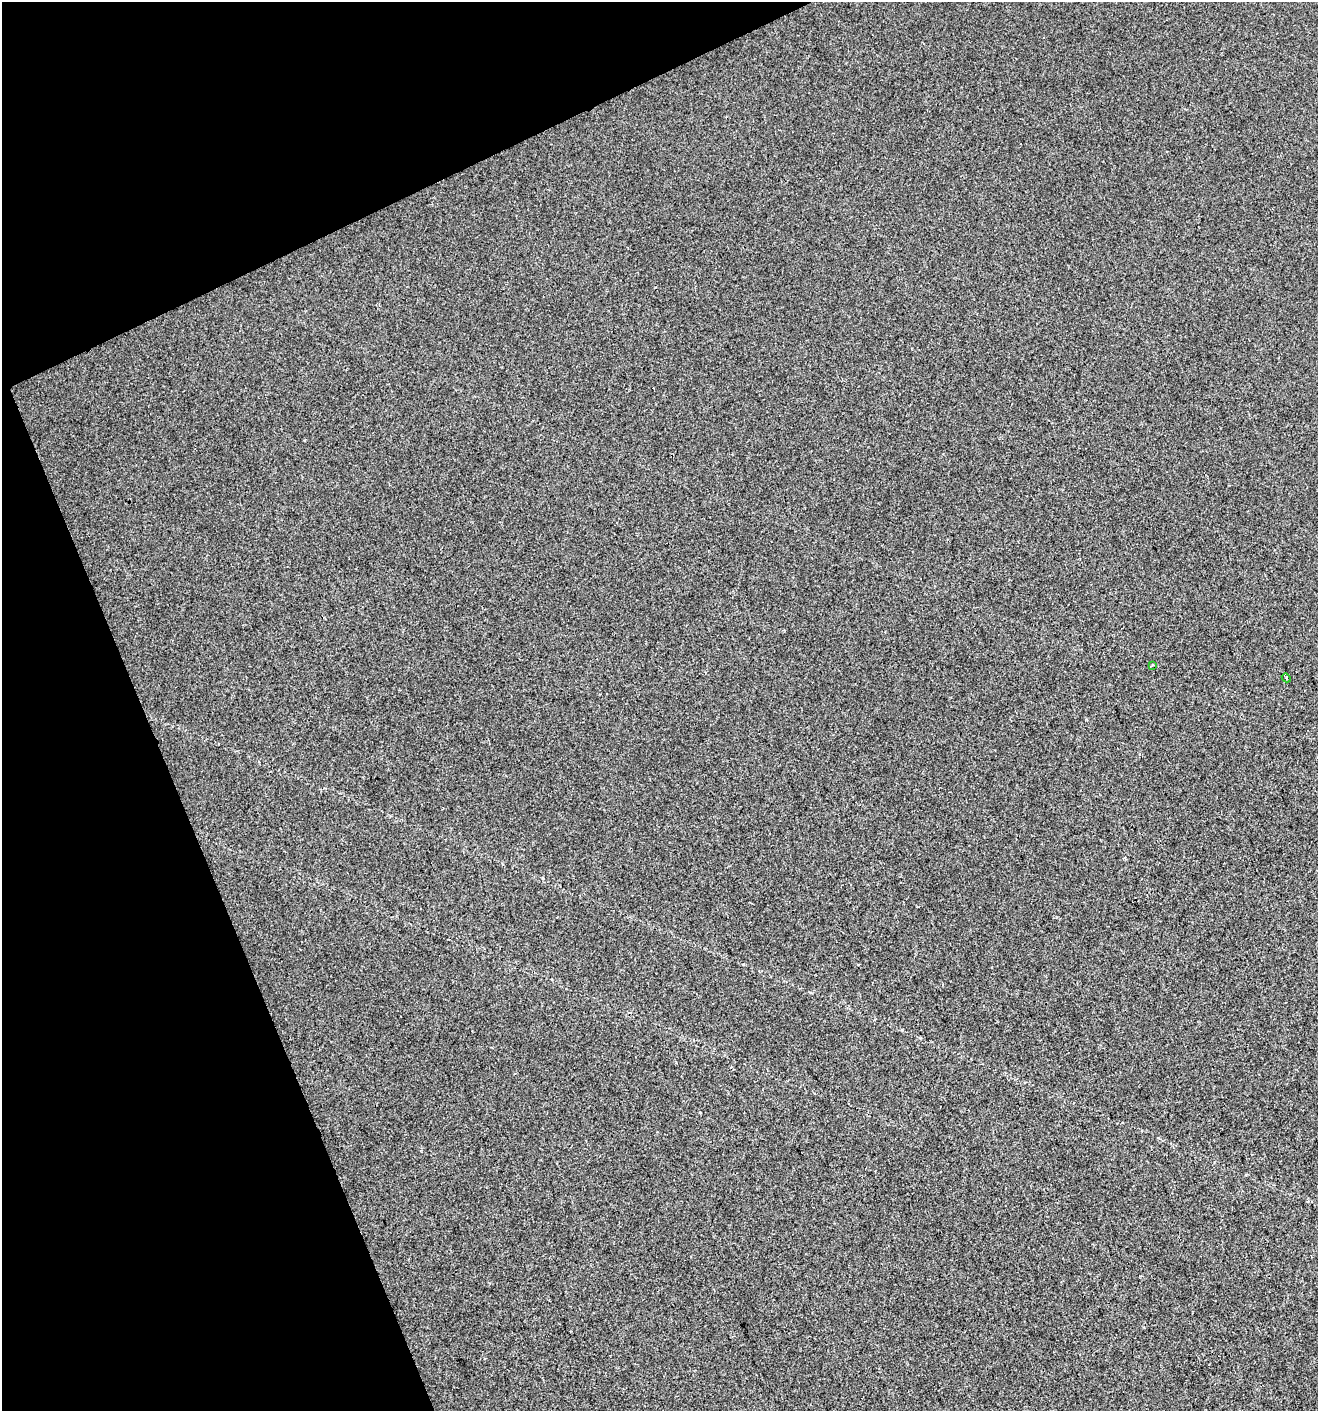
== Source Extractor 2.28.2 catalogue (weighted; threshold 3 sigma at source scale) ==
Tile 5 of 4 x 4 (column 1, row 2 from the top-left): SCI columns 87-1402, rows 2820-4228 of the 5495 x 5637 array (HDU 1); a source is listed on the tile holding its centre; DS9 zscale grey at full resolution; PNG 1320 x 1413 px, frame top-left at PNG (2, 2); each listed source drawn as its Kron ellipse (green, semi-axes under 4 px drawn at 4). Shown black and unused: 21% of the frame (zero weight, under 2 of 3 exposures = <1% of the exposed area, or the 3 px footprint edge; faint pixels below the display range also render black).
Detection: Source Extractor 2.28.2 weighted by HDU 2 'WHT'; one run over the whole footprint, this tile lists its part. Background 0.00269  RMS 0.0048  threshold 0.0217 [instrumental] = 3 sigma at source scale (4.5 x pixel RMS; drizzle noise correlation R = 1.50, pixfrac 1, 0.0396/0.0396 arcsec/px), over >= 5 px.
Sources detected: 3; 1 cosmic-ray / hot-pixel residue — neither listed nor drawn; the other 2 listed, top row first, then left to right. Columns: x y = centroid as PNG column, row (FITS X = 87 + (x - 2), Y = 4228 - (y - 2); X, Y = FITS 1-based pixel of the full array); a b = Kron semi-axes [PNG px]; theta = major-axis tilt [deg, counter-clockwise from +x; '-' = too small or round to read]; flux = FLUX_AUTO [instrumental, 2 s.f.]
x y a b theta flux
1152 665 3 2 - 0.67
1286 678 4 4 - 0.61